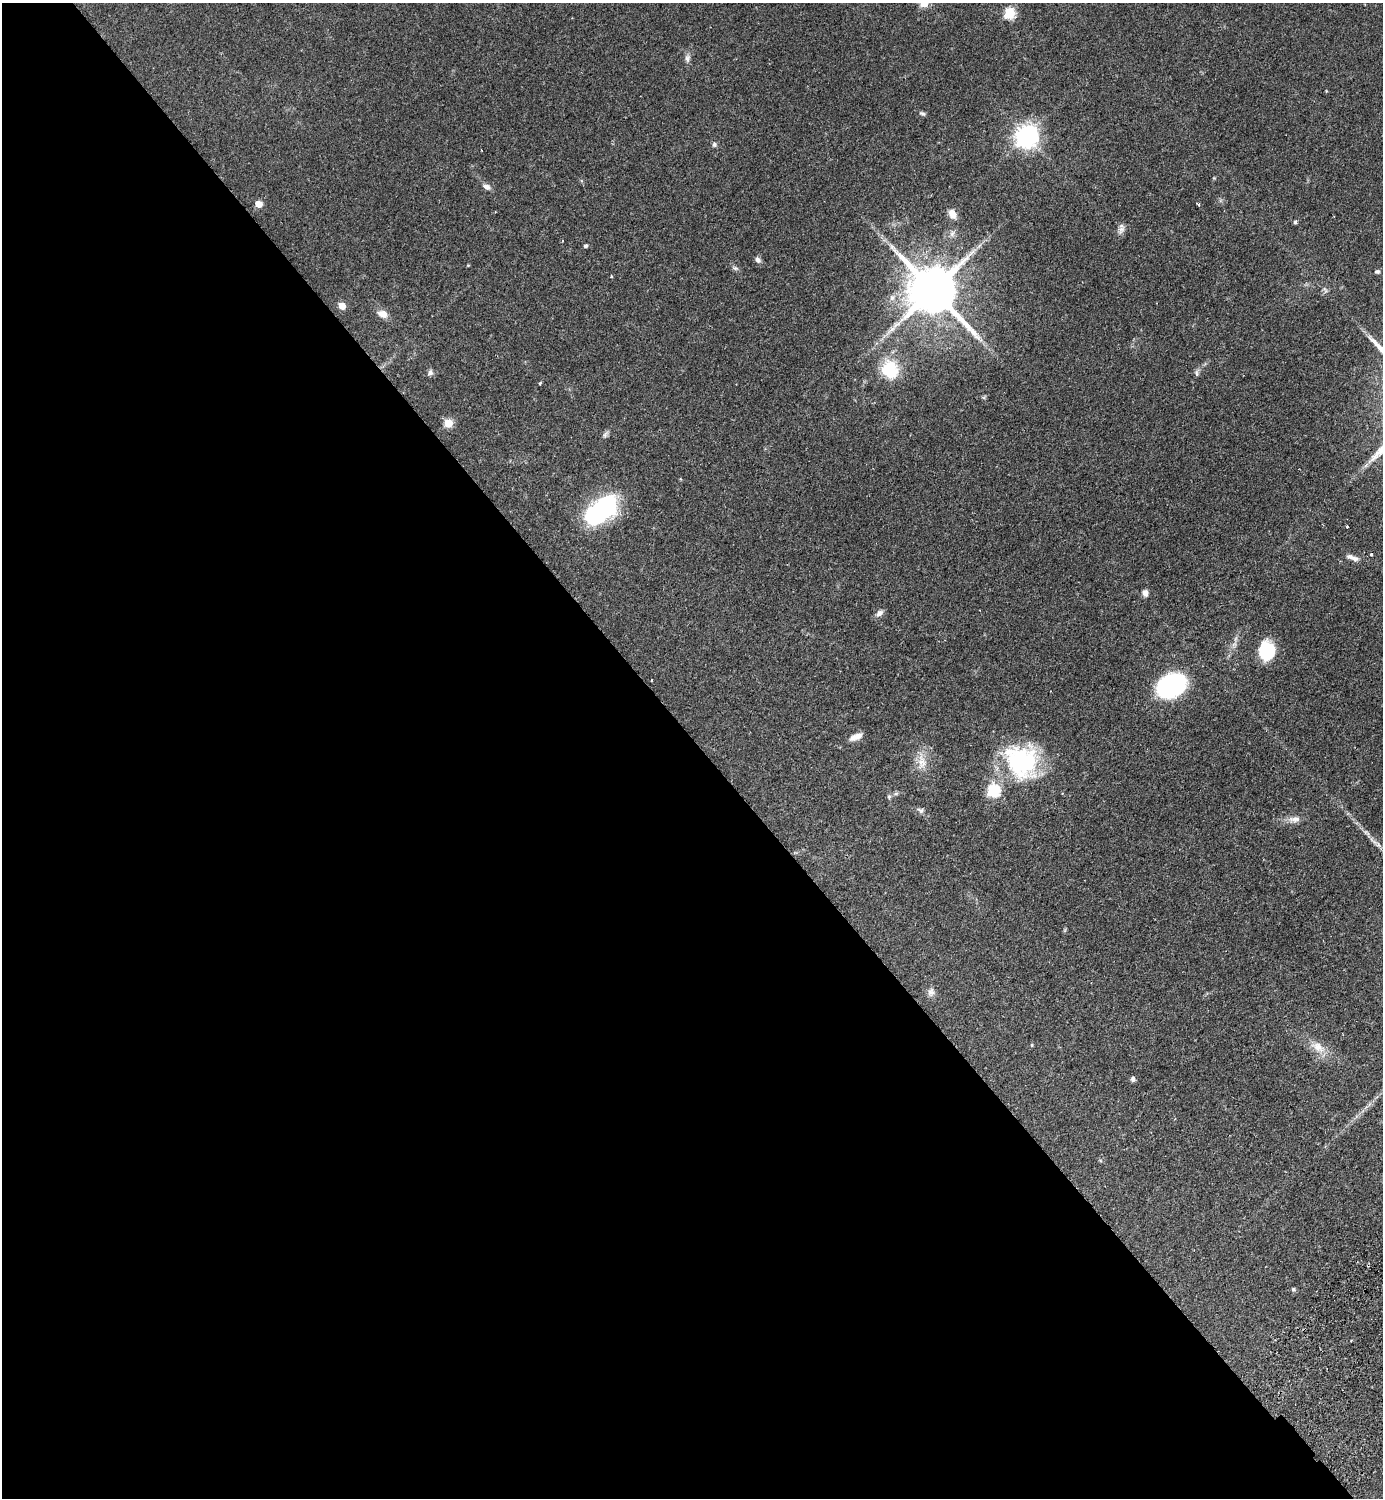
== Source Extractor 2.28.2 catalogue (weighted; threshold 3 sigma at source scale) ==
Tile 9 of 4 x 4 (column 1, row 3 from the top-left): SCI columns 343-1723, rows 1541-3036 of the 6069 x 6073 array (HDU 1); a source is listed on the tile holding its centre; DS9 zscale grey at full resolution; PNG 1385 x 1500 px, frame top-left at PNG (2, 3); no overlay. Shown black and unused: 51% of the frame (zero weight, under 2 of 3 exposures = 3% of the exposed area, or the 3 px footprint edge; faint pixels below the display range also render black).
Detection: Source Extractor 2.28.2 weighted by HDU 2 'WHT'; one run over the whole footprint, this tile lists its part. Background 0.142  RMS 0.0068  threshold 0.0305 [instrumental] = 3 sigma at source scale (4.5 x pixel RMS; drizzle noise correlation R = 1.50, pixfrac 1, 0.05/0.05 arcsec/px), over >= 5 px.
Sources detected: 54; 1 inside a brighter listed object's ellipse — not listed separately; the other 53 listed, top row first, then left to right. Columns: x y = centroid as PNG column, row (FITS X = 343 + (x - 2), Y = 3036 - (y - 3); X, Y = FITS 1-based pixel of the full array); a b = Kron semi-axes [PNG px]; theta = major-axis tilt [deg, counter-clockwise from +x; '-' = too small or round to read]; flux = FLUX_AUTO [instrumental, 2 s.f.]
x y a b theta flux
924 3 5 5 - 22
1009 13 6 6 - 47
687 58 11 7 84 2.7
1326 91 4 3 - 0.57
922 114 8 5 -22 1.3
1026 136 8 8 - 510
714 144 7 7 - 1.5
486 187 10 6 -28 3.3
258 204 5 5 - 9
1198 204 4 3 - 1.5
952 214 11 8 -64 5.7
1295 222 5 5 - 0.99
1121 229 13 7 66 3.1
952 234 9 6 73 2.3
585 246 4 4 - 1.4
758 260 8 6 -48 2.2
468 265 4 3 - 0.55
736 268 8 4 -9 1.3
1377 272 7 5 8 1.2
611 276 4 3 - 0.56
932 290 16 13 -47 3700
892 298 8 7 - 2.9
342 306 5 5 - 9
382 314 12 8 -20 5.5
889 369 23 20 -55 25
430 373 8 6 63 1.9
1196 373 10 5 -85 1.5
540 383 4 3 - 0.9
448 423 5 5 - 20
605 434 11 5 56 1.9
1366 465 8 4 53 1.8
601 510 40 22 38 71
1347 526 3 3 - 0.6
1371 554 3 3 - 3
1350 557 11 7 -16 2.9
1145 593 8 7 - 2.9
879 613 11 7 34 2.8
1266 651 15 13 82 40
1171 686 19 14 26 130
856 737 16 7 25 5.1
922 761 21 12 -80 9
1022 761 45 39 -52 70
993 791 6 6 - 69
896 793 7 4 1 1.2
889 797 6 5 - 1.2
921 810 10 7 -28 2.1
1294 819 19 8 0 4.6
931 992 11 9 75 3
1032 1045 5 3 - 0.66
1318 1047 22 12 -34 9.5
1133 1079 6 5 - 1.5
1100 1160 6 3 -20 0.78
1293 1289 6 5 - 1.1
Isophote crosses this tile's border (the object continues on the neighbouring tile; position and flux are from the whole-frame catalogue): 1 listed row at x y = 924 3